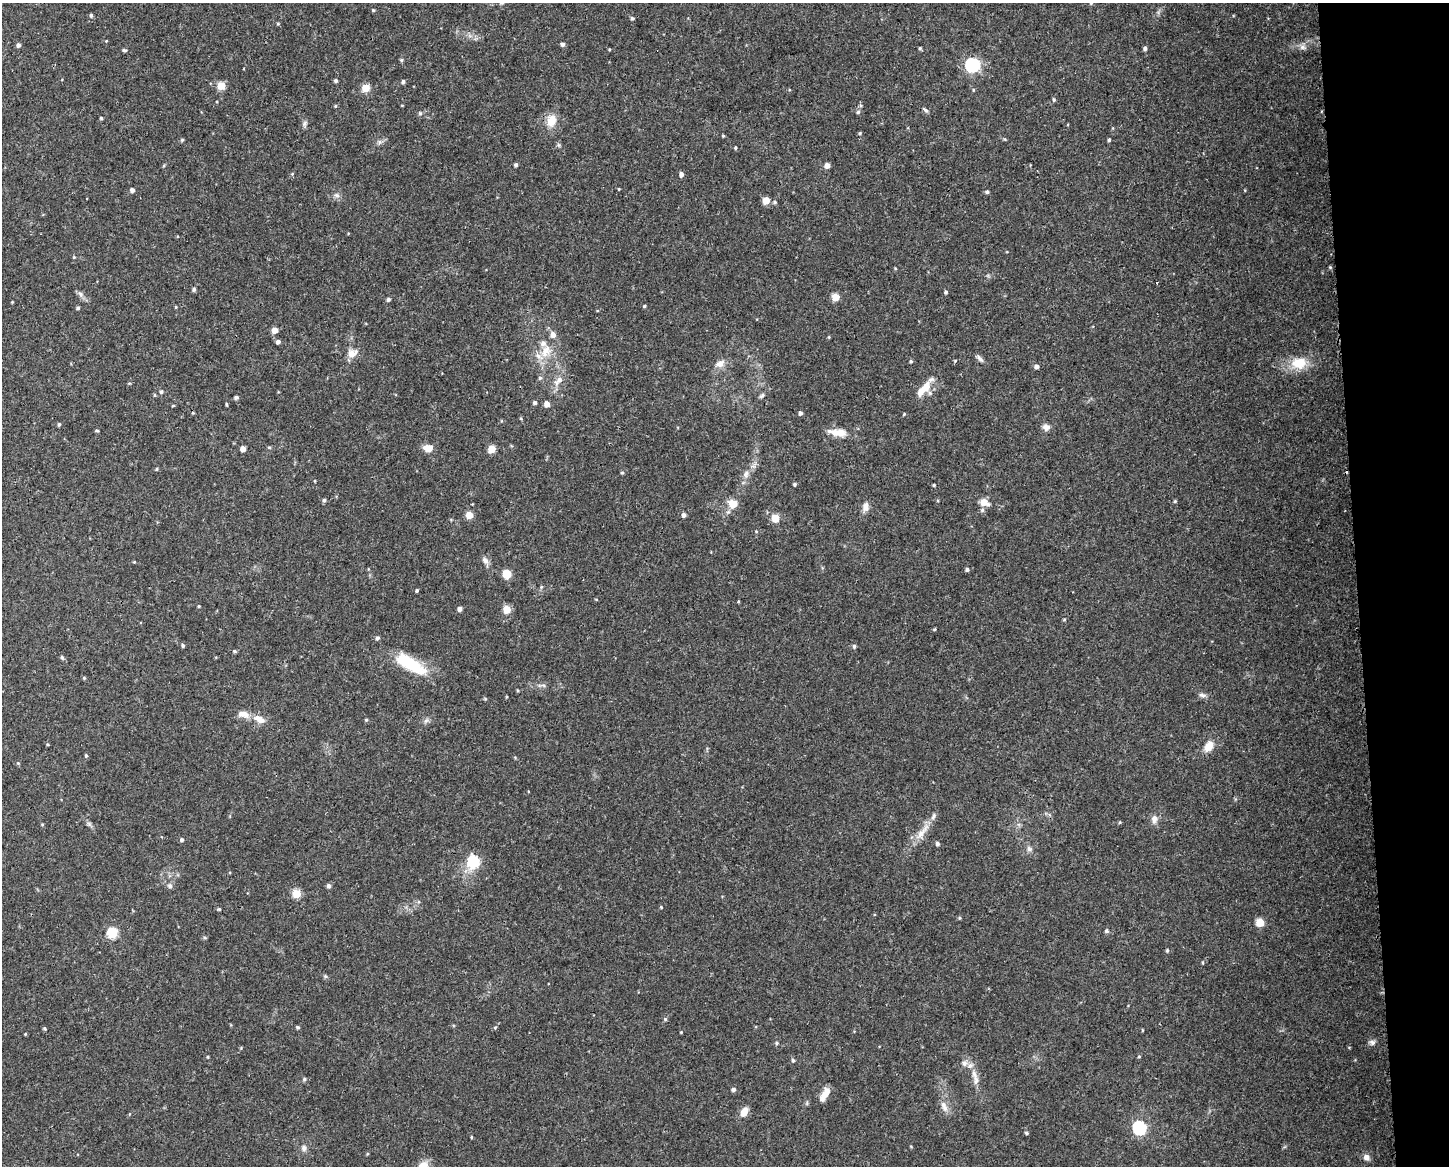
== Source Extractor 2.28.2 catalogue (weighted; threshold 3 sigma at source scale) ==
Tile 9 of 3 x 4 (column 3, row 3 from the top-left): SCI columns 2957-4403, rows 1165-2328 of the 4414 x 4656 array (HDU 1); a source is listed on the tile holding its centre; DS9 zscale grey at full resolution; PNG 1451 x 1168 px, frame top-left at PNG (2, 3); no overlay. Shown black and unused: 6% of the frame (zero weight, under 3 of 4 exposures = <1% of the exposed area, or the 3 px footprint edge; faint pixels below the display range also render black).
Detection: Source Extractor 2.28.2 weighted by HDU 2 'WHT'; one run over the whole footprint, this tile lists its part. Background 0.0525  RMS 0.0029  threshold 0.0132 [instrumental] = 3 sigma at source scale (4.5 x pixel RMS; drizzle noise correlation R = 1.50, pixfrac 1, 0.0396/0.0396 arcsec/px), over >= 5 px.
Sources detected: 185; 7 inside a brighter listed object's ellipse — not listed separately; the other 178 listed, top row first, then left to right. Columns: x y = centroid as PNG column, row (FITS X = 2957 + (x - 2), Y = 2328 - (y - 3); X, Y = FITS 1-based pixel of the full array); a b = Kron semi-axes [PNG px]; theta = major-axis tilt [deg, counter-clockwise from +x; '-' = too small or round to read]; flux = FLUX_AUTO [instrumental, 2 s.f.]
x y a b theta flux
501 3 5 5 - 0.52
1091 3 4 4 - 0.4
373 10 4 4 - 0.32
91 15 5 4 - 0.55
632 18 5 4 - 0.42
278 24 4 4 - 0.31
106 41 3 3 - 0.2
563 44 5 4 - 0.87
18 45 5 4 - 0.95
1303 47 10 6 -11 1.2
920 48 4 4 - 0.39
609 49 4 3 - 0.26
1145 49 4 4 - 0.77
124 50 6 4 -3 0.47
401 60 5 4 - 0.43
972 65 6 6 - 55
336 81 4 4 - 0.54
403 81 4 4 - 0.69
221 86 5 5 - 8.6
365 88 5 5 - 8.7
1054 100 5 4 - 0.4
335 106 4 4 - 0.32
925 110 9 4 -40 0.55
858 112 5 5 - 0.52
420 113 6 5 - 0.46
101 118 4 4 - 0.34
551 121 13 11 78 4.5
304 123 8 6 72 0.77
860 133 4 3 - 0.33
723 136 4 3 - 0.33
182 140 4 4 - 0.42
1109 140 4 3 - 0.51
559 145 6 4 -71 0.45
735 148 4 3 - 0.39
516 165 4 4 - 0.68
827 165 5 4 - 2.2
292 174 5 3 - 0.26
681 174 5 4 - 1.1
132 190 4 4 - 1.2
987 192 4 4 - 0.52
337 195 8 6 -20 0.85
766 200 5 5 - 5.1
775 202 6 4 14 0.47
74 257 4 4 - 0.28
1330 267 4 4 - 0.29
895 268 4 3 - 0.24
194 289 5 4 - 0.64
946 292 4 4 - 0.5
81 294 9 6 -43 0.98
835 297 5 5 - 6.7
388 299 5 4 - 0.62
12 302 3 3 - 0.22
644 306 4 4 - 0.37
176 307 5 3 - 0.26
78 308 4 4 - 0.51
275 330 5 5 - 3.2
829 337 4 4 - 0.27
278 342 4 4 - 0.96
546 351 21 13 63 5.5
352 353 14 10 31 2.7
980 359 12 5 -50 0.93
911 361 4 4 - 0.42
955 361 4 4 - 0.29
720 363 13 9 30 2.2
1299 363 17 13 7 6.8
1036 366 4 4 - 1.1
540 378 5 5 - 0.55
559 380 16 8 38 2.5
926 387 23 10 58 4.5
161 392 5 5 - 0.6
762 396 8 5 44 0.6
236 397 5 4 - 0.72
535 403 4 4 - 0.71
226 404 5 2 - 0.32
547 404 5 4 - 2.2
173 406 4 3 - 0.28
193 413 5 3 - 0.29
800 413 5 4 - 0.74
904 414 4 3 - 0.3
521 419 5 3 - 0.27
59 424 4 3 - 0.47
1046 427 9 8 - 1.4
96 430 4 3 - 0.35
840 432 20 11 2 3.6
269 447 5 3 - 0.3
428 448 10 7 -1 2.7
243 449 4 4 - 2.3
492 449 5 5 - 7.5
157 469 5 3 - 0.3
622 473 4 4 - 0.4
746 474 10 7 64 1.4
315 481 4 3 - 0.24
795 484 4 3 - 0.54
934 485 4 3 - 0.36
324 500 4 4 - 0.69
1175 501 4 4 - 0.35
984 502 12 8 -19 2.7
732 504 13 12 - 3.4
865 507 12 8 81 1.8
469 515 5 5 - 6.1
684 515 5 5 - 1
775 518 5 5 - 7.7
756 531 5 3 - 0.25
485 560 10 7 -50 1.2
134 562 4 3 - 0.24
967 570 4 4 - 0.63
507 574 8 7 - 4
541 587 6 4 72 0.38
417 590 4 3 - 0.42
596 599 5 3 - 0.22
199 606 4 3 - 0.28
460 609 4 4 - 1.3
507 609 5 5 - 7.7
1064 620 5 3 - 0.3
935 629 5 3 - 0.27
377 638 5 4 - 0.69
183 645 5 4 - 0.47
854 646 5 4 - 0.6
235 651 5 4 - 0.39
62 657 6 4 -69 0.43
410 664 42 14 -30 14
84 678 4 4 - 0.33
543 685 6 4 -18 0.53
517 690 4 3 - 0.27
1202 695 11 5 -12 0.89
243 714 16 9 -14 2.5
259 719 17 9 -30 3
366 720 4 4 - 0.38
426 721 8 5 31 0.77
1209 746 12 8 59 3.6
86 756 5 3 - 0.43
18 763 4 4 - 0.31
1154 819 10 7 81 1.7
1120 822 4 4 - 0.32
42 824 4 4 - 0.28
89 824 7 5 -45 0.63
922 832 32 8 54 4.3
182 840 4 4 - 0.66
937 844 5 4 - 0.7
1029 849 9 6 -44 0.96
474 861 6 6 - 27
170 886 7 6 - 0.82
328 886 6 5 - 0.68
296 894 5 5 - 9.5
661 907 4 3 - 0.27
219 909 3 3 - 0.4
960 918 5 4 - 0.35
1260 923 5 5 - 8.2
1106 931 5 5 - 0.58
112 933 5 5 - 19
205 938 6 3 -19 0.34
1167 950 5 4 - 0.41
325 976 6 4 -72 0.41
665 1019 5 5 - 0.44
297 1027 4 4 - 0.46
495 1027 5 3 - 0.3
45 1028 4 4 - 0.39
1142 1030 4 2 - 0.27
681 1032 4 3 - 0.24
25 1034 4 3 - 0.25
1372 1042 8 7 - 0.96
776 1043 5 4 - 0.41
208 1057 4 3 - 0.28
1139 1057 4 4 - 0.29
793 1060 5 4 - 0.55
964 1063 8 7 - 1.3
974 1074 15 7 -63 2.2
304 1079 5 5 - 0.39
733 1089 5 4 - 0.83
826 1092 17 8 56 2.8
944 1106 17 7 -65 2
744 1112 10 7 63 2.9
1139 1128 6 6 - 44
1027 1133 5 4 - 0.45
471 1137 4 3 - 0.28
304 1148 8 7 - 1.1
367 1154 5 3 - 0.26
1366 1157 7 7 - 1.7
Isophote crosses this tile's border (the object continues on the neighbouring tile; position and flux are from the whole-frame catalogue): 2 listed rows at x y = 501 3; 1091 3